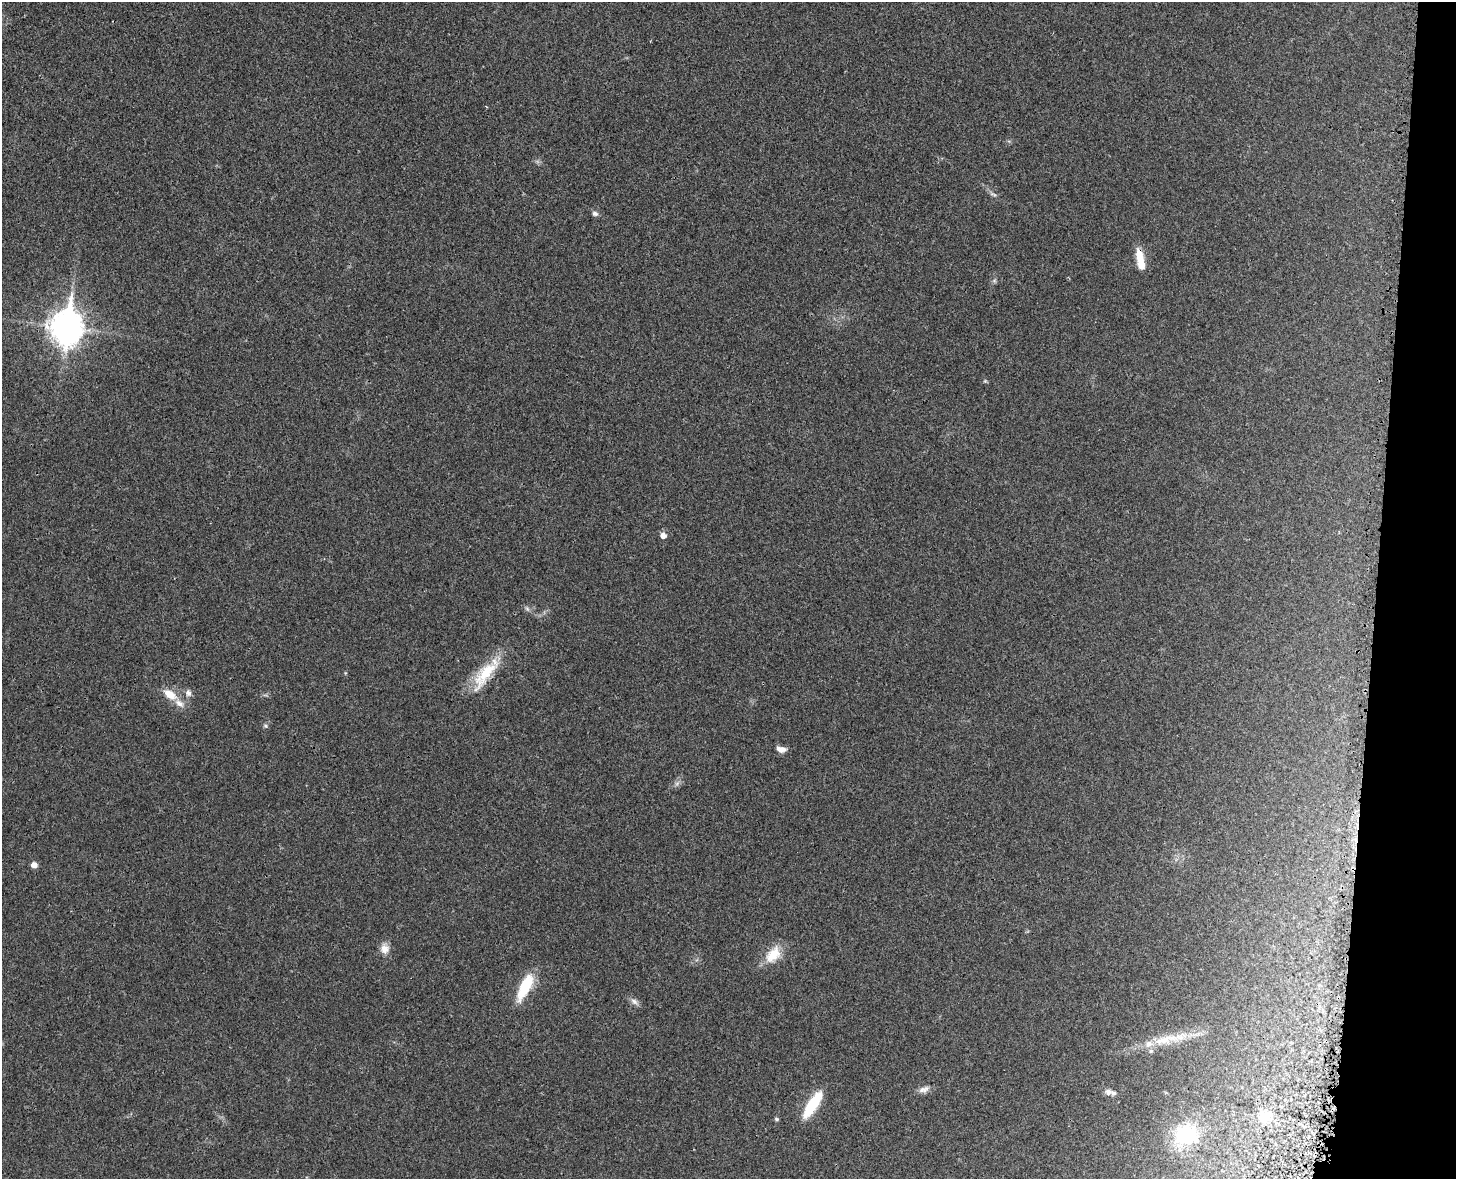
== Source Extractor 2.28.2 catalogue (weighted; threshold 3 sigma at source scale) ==
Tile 6 of 3 x 4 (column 3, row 2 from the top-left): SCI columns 3100-4553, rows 2438-3614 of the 4860 x 4873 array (HDU 1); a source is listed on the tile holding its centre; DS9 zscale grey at full resolution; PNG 1458 x 1181 px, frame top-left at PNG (2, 2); no overlay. Shown black and unused: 6% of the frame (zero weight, under 3 of 4 exposures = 8% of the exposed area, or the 3 px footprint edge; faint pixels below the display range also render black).
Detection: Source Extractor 2.28.2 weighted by HDU 2 'WHT'; one run over the whole footprint, this tile lists its part. Background 0.0215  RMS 0.0034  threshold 0.0155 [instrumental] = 3 sigma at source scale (4.5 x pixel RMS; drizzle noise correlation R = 1.50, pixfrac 1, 0.05/0.05 arcsec/px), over >= 5 px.
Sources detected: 33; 7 inside a brighter listed object's ellipse — not listed separately; the other 26 listed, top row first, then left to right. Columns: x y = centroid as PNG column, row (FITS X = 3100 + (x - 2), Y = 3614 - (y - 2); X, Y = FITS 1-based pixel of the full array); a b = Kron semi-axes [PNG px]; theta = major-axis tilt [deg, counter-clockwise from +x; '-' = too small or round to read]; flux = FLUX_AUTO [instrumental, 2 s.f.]
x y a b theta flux
993 194 12 5 -28 1.1
595 214 8 6 -16 1.1
1140 256 18 9 -83 5.5
994 281 7 5 -45 0.65
66 327 13 11 83 540
985 381 5 5 - 0.41
663 535 6 6 - 2.3
527 609 9 5 -63 0.87
485 674 48 16 54 14
188 693 9 8 - 1.6
170 694 21 10 -34 5.4
265 726 7 5 -43 0.67
781 749 12 7 -11 2.3
677 784 7 6 - 1
34 865 7 6 - 1.7
384 948 14 11 -90 3.1
773 955 25 15 50 7.9
525 987 34 12 63 13
634 1002 13 7 -38 1.6
1163 1040 32 13 12 8.5
924 1089 15 8 17 2
1108 1092 8 8 - 1.5
812 1105 32 10 57 13
1264 1116 19 16 -4 6.3
776 1119 6 4 -18 0.55
1185 1135 25 22 16 21
Overlapping masked pixels (flux is a lower limit): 1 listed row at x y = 1140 256